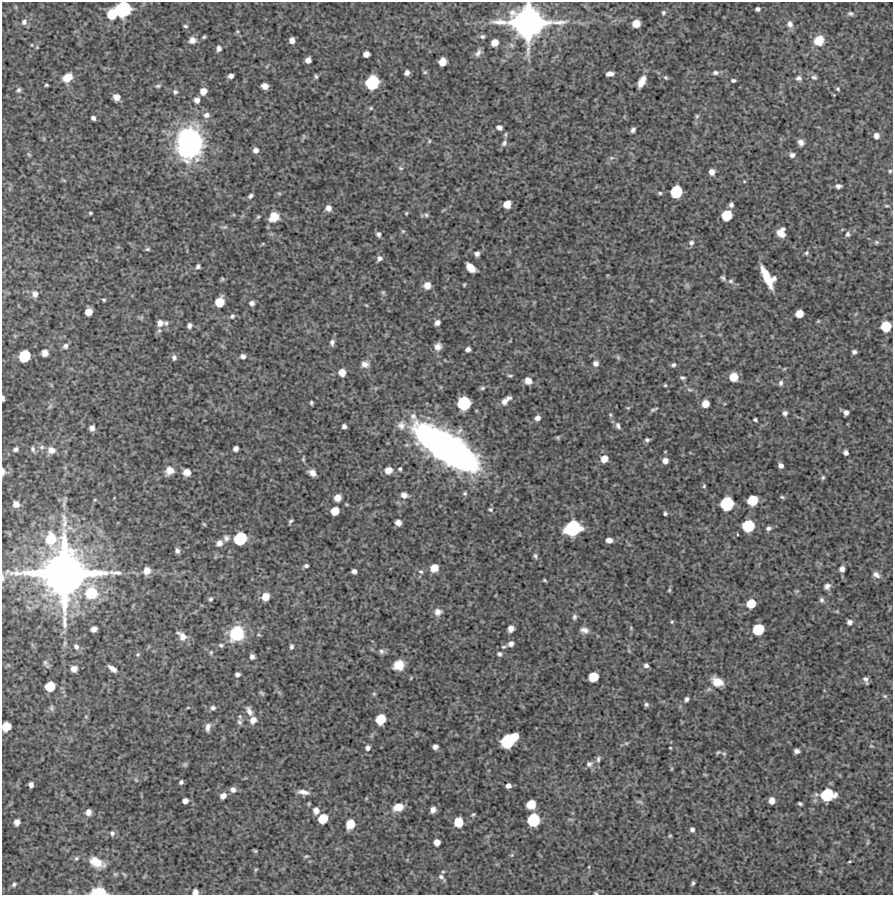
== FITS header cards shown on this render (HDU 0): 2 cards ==
NAXIS1  =                  891 /Length X axis
NAXIS2  =                  893 /Length Y axis

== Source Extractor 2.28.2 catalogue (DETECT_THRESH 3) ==
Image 891 x 893 px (HDU 0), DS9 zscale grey, 1 PNG px = 1 image px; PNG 895 x 897 px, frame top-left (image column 1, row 893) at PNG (2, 2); no overlay
Background 4770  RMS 270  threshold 802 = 3 sigma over >= 5 px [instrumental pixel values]
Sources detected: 338; all 338 listed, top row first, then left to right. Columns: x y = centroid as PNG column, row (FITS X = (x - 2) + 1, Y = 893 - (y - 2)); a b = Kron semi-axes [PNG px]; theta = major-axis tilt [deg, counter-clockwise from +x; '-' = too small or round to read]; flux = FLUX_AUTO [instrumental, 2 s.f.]
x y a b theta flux
123 9 12 10 33 1.4e+06
757 9 5 4 - 5.1e+04
663 13 7 5 69 3.9e+04
850 13 9 6 -2 5.4e+04
112 14 9 8 - 4.4e+05
24 22 8 7 - 6.6e+04
528 23 28 23 -1 5.9e+06
636 23 6 6 - 2.3e+05
790 24 9 8 - 1.1e+05
185 26 5 4 - 2.9e+04
237 31 5 4 - 2.4e+04
482 36 5 4 - 3.5e+04
204 37 4 3 - 2.6e+04
192 40 9 8 - 1.0e+05
292 40 5 5 - 1.1e+05
819 40 11 9 44 3.3e+05
495 43 6 6 - 1.7e+05
32 45 5 3 - 1.4e+04
37 47 4 4 - 1.7e+04
219 48 7 5 80 6.8e+04
478 53 9 5 56 7.0e+04
366 54 6 5 - 1.1e+05
308 60 5 5 - 1.0e+05
442 62 7 6 - 2.0e+05
425 72 6 5 - 2.8e+04
407 73 5 4 - 7.2e+04
715 73 8 6 6 5.6e+04
610 74 7 4 7 9.1e+04
231 76 5 4 - 8.1e+04
316 76 5 3 - 3.0e+04
67 77 11 8 32 2.6e+05
666 77 6 4 -36 2.8e+04
814 77 8 7 - 5.0e+04
799 78 7 6 - 5.9e+04
733 80 6 4 2 3.6e+04
372 82 10 9 - 9.8e+05
642 82 13 6 64 2.0e+05
46 85 4 3 - 2.3e+04
158 86 8 4 14 3.4e+04
265 86 6 5 - 1.3e+05
838 89 5 5 - 2.9e+04
19 90 7 5 70 4.4e+04
203 91 6 6 - 1.5e+05
175 92 6 6 - 4.3e+04
834 95 5 3 - 1.4e+04
116 97 6 5 - 1.4e+05
197 100 6 6 - 9.8e+04
371 108 6 5 - 2.7e+04
206 115 9 8 - 8.9e+04
697 116 8 6 76 3.9e+04
93 118 4 4 - 5.5e+04
499 127 7 5 -17 6.9e+04
633 130 5 4 - 5.3e+04
505 134 7 5 89 2.8e+04
304 136 6 4 -89 2.3e+04
876 136 6 6 - 9.8e+04
429 141 6 4 49 2.6e+04
801 142 7 6 - 8.5e+04
189 143 32 25 89 3.2e+06
504 143 10 6 56 5.9e+04
256 150 6 6 - 8.5e+04
29 154 6 5 - 2.5e+04
792 155 6 6 - 5.8e+04
612 158 8 5 19 4.0e+04
401 168 7 5 -27 3.2e+04
890 171 5 4 - 2.5e+04
712 172 6 6 - 1.0e+05
64 180 6 4 -2 2.2e+04
744 181 5 4 - 1.8e+04
838 186 5 4 - 6.2e+04
676 192 9 8 - 6.6e+05
279 193 6 3 -19 2.0e+04
660 193 5 4 - 3.0e+04
250 196 6 4 38 4.4e+04
507 204 6 6 - 2.1e+05
731 205 5 4 - 5.8e+04
886 206 7 3 -1 2.2e+04
328 208 6 6 - 1.0e+05
90 213 4 3 - 2.4e+04
406 213 5 4 - 2.0e+04
426 215 8 6 -23 4.5e+04
727 215 8 7 - 4.6e+05
258 217 6 5 - 2.8e+04
274 217 11 10 - 2.8e+05
224 227 8 5 9 3.5e+04
403 231 6 5 - 2.7e+04
781 233 9 8 - 1.9e+05
378 234 5 4 - 4.9e+04
848 234 7 6 - 4.6e+04
876 242 7 5 -15 3.2e+04
691 243 8 7 - 5.8e+04
263 244 5 4 - 1.8e+04
147 249 6 5 - 3.1e+04
806 253 6 5 - 3.3e+04
477 254 5 5 - 6.8e+04
379 258 6 6 - 7.2e+04
198 266 5 5 - 4.0e+04
471 268 10 6 -41 2.2e+05
767 277 21 6 -64 4.9e+05
723 278 5 4 - 3.9e+04
774 278 5 5 - 5.1e+04
222 279 5 4 - 2.3e+04
731 281 7 5 0 4.3e+04
427 285 7 7 - 1.7e+05
464 285 4 3 - 2.1e+04
687 285 8 5 -46 3.7e+04
383 292 7 5 -75 3.0e+04
35 294 9 7 -69 9.0e+04
104 300 4 3 - 2.5e+04
219 302 8 7 - 3.3e+05
252 303 6 5 - 6.4e+04
366 305 4 3 - 1.7e+04
88 312 6 6 - 1.8e+05
799 314 6 6 - 2.2e+05
232 316 7 6 - 4.1e+04
818 321 5 4 - 2.1e+04
160 323 8 7 - 1.1e+05
166 323 7 5 59 4.3e+04
437 323 5 5 - 8.5e+04
189 326 5 4 - 6.5e+04
886 326 8 7 - 4.4e+05
159 331 7 5 66 4.2e+04
332 342 8 6 89 6.3e+04
65 346 8 7 - 6.2e+04
438 346 7 7 - 1.0e+05
468 349 5 4 - 6.5e+04
854 352 4 4 - 5.0e+04
45 353 6 6 - 1.2e+05
25 356 9 8 - 6.5e+05
243 356 6 5 - 6.8e+04
174 357 7 6 - 5.5e+04
618 357 7 5 -69 3.1e+04
365 364 9 8 - 1.1e+05
595 364 7 7 - 7.7e+04
673 365 7 5 34 4.2e+04
784 369 6 3 19 2.1e+04
342 372 7 6 - 1.7e+05
510 376 7 4 -4 2.9e+04
734 377 7 7 - 2.8e+05
682 378 6 4 -6 3.7e+04
528 381 8 7 - 1.3e+05
781 383 8 6 69 5.1e+04
665 385 4 4 - 2.2e+04
482 388 6 5 - 3.4e+04
690 389 10 4 4 3.7e+04
3 398 5 3 - 3.8e+04
509 398 7 5 -11 4.2e+04
504 401 10 7 52 9.1e+04
311 403 4 3 - 2.8e+04
464 403 9 9 - 9.1e+05
705 404 6 6 - 1.9e+05
50 406 8 4 54 3.6e+04
628 408 5 5 - 2.2e+04
654 409 9 3 22 3.6e+04
846 412 5 5 - 7.0e+04
785 413 5 5 - 5.3e+04
610 415 6 4 -69 2.7e+04
537 418 6 5 - 7.6e+04
755 420 4 3 - 2.9e+04
401 425 12 11 - 1.4e+05
344 426 4 4 - 6.0e+04
618 426 9 6 -67 5.9e+04
92 428 5 5 - 8.1e+04
558 438 6 5 - 2.7e+04
647 440 5 4 - 3.9e+04
42 447 8 6 15 5.7e+04
446 448 61 21 -34 9.4e+06
16 449 6 5 - 4.7e+04
33 449 8 6 -72 4.7e+04
236 449 5 4 - 7.5e+04
51 450 10 8 -13 1.4e+05
846 453 5 4 - 6.2e+04
303 459 6 4 -87 2.6e+04
604 459 7 7 - 1.8e+05
665 461 6 6 - 1.0e+05
781 465 5 5 - 6.8e+04
400 469 5 4 - 2.9e+04
388 470 7 6 - 1.8e+05
169 471 11 10 - 1.6e+05
3 472 8 4 -88 5.4e+04
187 472 6 6 - 1.6e+05
312 473 7 5 -32 1.1e+05
823 477 6 5 - 3.0e+04
704 486 6 4 86 2.7e+04
465 493 6 5 - 3.0e+04
404 495 8 7 - 9.6e+04
782 497 7 4 -16 2.7e+04
337 498 7 6 - 1.5e+05
95 500 5 3 - 1.7e+04
753 500 8 7 - 4.6e+05
64 503 17 4 78 7.4e+04
16 504 6 5 - 1.2e+05
727 504 10 9 - 9.2e+05
490 509 6 5 - 3.4e+04
335 511 7 6 - 2.5e+05
665 513 4 4 - 3.5e+04
290 521 6 3 55 3.4e+04
398 523 5 5 - 1.1e+05
204 524 5 4 - 2.2e+04
748 526 9 8 - 6.9e+05
573 528 12 10 22 1.4e+06
768 528 6 5 - 5.4e+04
737 534 3 2 - 1.3e+04
226 538 8 8 - 6.8e+04
51 539 15 12 89 4.7e+05
240 539 10 9 - 8.1e+05
609 540 6 5 - 1.1e+05
219 543 8 7 - 1.0e+05
177 551 6 5 - 6.3e+04
535 556 8 5 -70 4.0e+04
306 566 5 4 - 4.0e+04
434 568 8 7 - 1.7e+05
842 569 5 5 - 8.7e+04
147 571 8 7 - 1.6e+05
354 571 5 4 - 6.5e+04
421 572 7 6 - 4.2e+04
64 573 42 41 - 1.2e+07
876 575 10 7 -37 9.0e+04
2 578 8 3 -90 2.7e+04
545 580 5 4 - 2.3e+04
827 586 8 7 - 7.8e+04
669 590 5 4 - 2.3e+04
797 591 6 5 - 2.7e+04
91 593 14 13 - 7.5e+05
265 597 8 7 - 2.2e+05
211 599 5 5 - 3.4e+04
822 600 7 6 - 4.6e+04
751 603 8 7 - 3.1e+05
837 611 6 4 -1 2.0e+04
438 612 10 9 - 1.1e+05
574 617 8 6 87 4.9e+04
672 622 5 4 - 2.2e+04
849 622 5 5 - 7.2e+04
511 628 6 6 - 1.2e+05
631 628 5 4 - 2.2e+04
94 629 7 5 29 8.4e+04
758 629 8 8 - 5.8e+05
584 630 11 7 -13 9.4e+04
236 634 16 14 57 7.6e+05
182 636 14 8 -42 1.5e+05
511 644 6 5 - 7.6e+04
221 645 6 5 - 3.6e+04
76 647 9 7 -60 7.0e+04
291 647 6 5 - 4.4e+04
504 647 7 4 9 3.1e+04
381 651 8 7 - 5.7e+04
629 651 6 3 -72 2.1e+04
211 653 6 5 - 2.8e+04
499 654 6 6 - 4.7e+04
138 655 6 5 - 2.8e+04
252 657 5 4 - 6.1e+04
45 662 8 7 - 5.0e+04
399 665 9 8 - 2.7e+05
646 665 6 5 - 5.5e+04
74 669 7 7 - 1.1e+05
112 669 12 6 -37 1.0e+05
237 674 5 4 - 5.9e+04
593 677 8 7 - 3.5e+05
411 678 6 3 55 1.7e+04
866 680 7 4 -69 5.5e+04
717 682 13 9 -27 2.3e+05
50 686 7 7 - 4.0e+05
261 693 7 3 -52 3.1e+04
374 694 6 5 - 2.8e+04
885 696 6 5 - 3.0e+04
687 699 5 4 - 4.8e+04
646 705 6 5 - 4.3e+04
51 708 8 6 -80 4.7e+04
188 708 5 3 - 1.5e+04
213 708 7 6 - 5.5e+04
249 711 14 7 -64 1.1e+05
86 717 5 3 - 1.8e+04
380 719 8 7 - 4.4e+05
253 720 8 7 - 1.4e+05
239 722 9 7 -70 6.1e+04
6 726 7 7 - 3.2e+05
208 727 11 6 82 9.5e+04
514 737 7 5 39 2.5e+05
507 741 11 9 42 9.9e+05
626 743 6 5 - 2.8e+04
871 746 4 4 - 1.8e+04
435 747 5 5 - 7.3e+04
368 748 7 6 - 6.2e+04
670 748 3 2 - 1.6e+04
797 751 5 4 - 6.3e+04
718 752 7 4 31 3.1e+04
724 754 7 5 -29 3.3e+04
598 759 10 6 74 5.5e+04
185 764 8 5 19 3.4e+04
589 764 10 8 26 8.3e+04
671 769 6 4 88 1.9e+04
705 775 6 4 -19 1.9e+04
136 780 6 4 -46 2.6e+04
181 782 4 4 - 4.2e+04
31 785 5 4 - 7.2e+04
508 786 5 5 - 7.5e+04
233 790 7 7 - 8.6e+04
303 792 12 5 -8 1.1e+05
827 795 12 9 5 7.8e+05
223 796 6 5 - 1.1e+05
185 801 5 5 - 8.5e+04
772 801 6 5 - 1.2e+05
639 802 11 4 -13 3.7e+04
531 804 7 7 - 3.3e+05
800 804 4 3 - 3.2e+04
398 807 11 8 19 2.4e+05
433 810 6 5 - 9.4e+04
316 811 7 6 - 1.1e+05
88 812 6 6 - 1.1e+05
473 814 5 3 - 2.6e+04
323 819 7 7 - 3.8e+05
533 820 9 9 - 8.0e+05
17 822 6 5 - 1.1e+05
458 822 8 7 - 3.6e+05
350 824 8 7 - 3.2e+05
692 829 6 5 - 5.4e+04
112 833 7 6 - 5.3e+04
670 836 5 4 - 2.3e+04
437 842 6 5 - 1.3e+05
867 842 10 3 79 2.7e+04
255 851 5 3 - 2.4e+04
512 855 5 4 - 2.6e+04
306 856 6 4 21 2.4e+04
76 858 6 5 - 3.2e+04
96 862 19 11 -26 3.2e+05
849 862 5 3 - 1.9e+04
589 867 4 3 - 1.4e+04
256 870 6 3 45 2.0e+04
820 871 6 4 -44 2.4e+04
443 872 4 4 - 2.0e+04
124 874 7 3 -48 2.2e+04
441 877 9 4 -45 5.4e+04
693 883 5 3 - 3.3e+04
14 884 6 5 - 4.1e+04
69 891 6 3 -71 1.8e+04
99 892 12 6 -1 6.2e+05
195 892 5 5 - 8.2e+04
596 893 5 3 - 1.9e+04
At the frame edge (FLAGS 8, measured only in part): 8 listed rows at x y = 528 23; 3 398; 3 472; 2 578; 6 726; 99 892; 195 892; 596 893